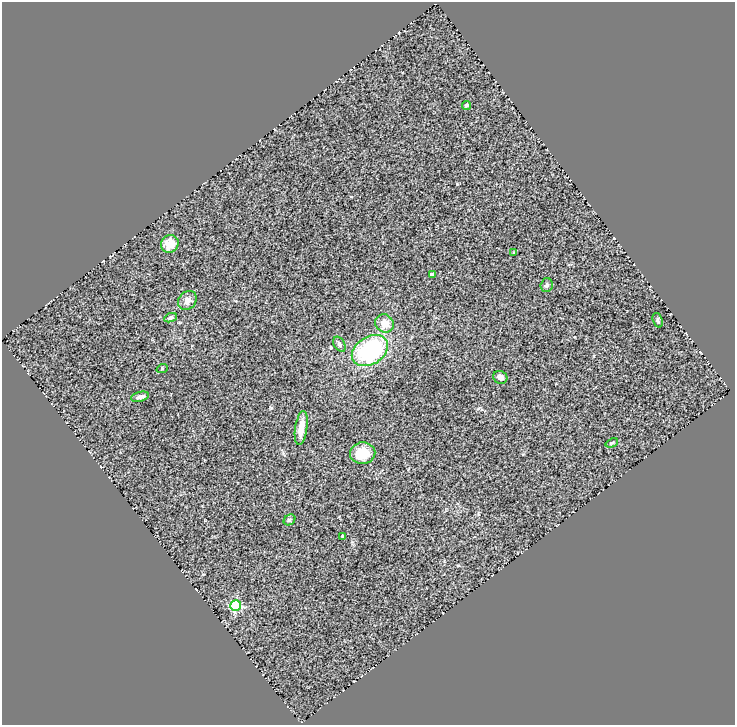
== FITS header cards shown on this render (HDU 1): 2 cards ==
NAXIS1  =                  733
NAXIS2  =                  723

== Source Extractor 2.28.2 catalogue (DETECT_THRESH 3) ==
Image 733 x 723 px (HDU 1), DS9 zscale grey, 1 PNG px = 1 image px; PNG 737 x 727 px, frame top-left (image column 1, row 723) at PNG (2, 2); each listed source drawn as its Kron ellipse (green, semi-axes under 4 px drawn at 4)
Background 0.488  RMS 0.17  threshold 0.499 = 3 sigma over >= 5 px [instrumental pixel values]
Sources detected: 20; all 20 listed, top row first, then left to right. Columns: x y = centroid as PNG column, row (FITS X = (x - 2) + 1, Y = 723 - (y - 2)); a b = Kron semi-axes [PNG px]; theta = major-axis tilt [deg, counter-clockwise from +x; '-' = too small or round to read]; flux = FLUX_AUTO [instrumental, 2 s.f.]
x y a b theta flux
466 105 4 3 - 17
170 244 9 8 - 180
514 253 4 3 - 12
432 274 4 3 - 36
547 285 7 6 - 28
187 300 10 8 47 65
170 318 7 4 22 28
658 320 7 4 -69 19
385 323 9 8 - 130
339 344 8 5 -60 26
370 351 19 13 32 1200
162 369 6 3 19 9.9
500 377 7 6 - 46
140 397 9 4 14 51
301 428 17 6 81 130
612 443 6 3 22 12
363 453 12 10 3 220
290 520 6 5 - 18
342 536 4 3 - 13
236 606 5 5 - 1100